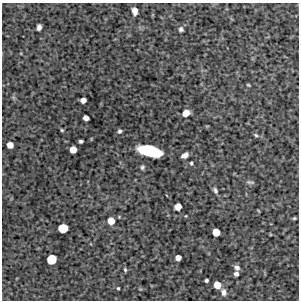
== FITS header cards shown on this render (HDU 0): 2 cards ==
NAXIS1  =                  297 /Length X axis
NAXIS2  =                  298 /Length Y axis

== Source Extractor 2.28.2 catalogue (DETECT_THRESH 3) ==
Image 297 x 298 px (HDU 0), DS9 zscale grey, 1 PNG px = 1 image px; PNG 301 x 302 px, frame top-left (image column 1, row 298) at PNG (2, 3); no overlay
Background 4510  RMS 190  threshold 561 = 3 sigma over >= 5 px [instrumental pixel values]
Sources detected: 34; all 34 listed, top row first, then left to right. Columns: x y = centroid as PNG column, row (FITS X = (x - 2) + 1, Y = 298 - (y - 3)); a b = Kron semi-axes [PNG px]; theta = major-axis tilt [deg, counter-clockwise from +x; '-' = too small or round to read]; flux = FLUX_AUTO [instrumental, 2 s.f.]
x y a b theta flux
135 10 6 5 - 8.8e+04
39 27 6 4 78 5.0e+04
181 29 6 5 - 3.1e+04
248 85 4 3 - 1.3e+04
83 100 5 4 - 7.2e+04
186 113 6 5 - 1.2e+05
86 118 5 4 - 7.4e+04
62 130 4 3 - 1.4e+04
119 131 5 4 - 2.5e+04
256 135 7 4 -28 1.9e+04
81 141 4 3 - 2.5e+04
10 145 5 5 - 1.1e+05
73 150 5 5 - 1.3e+05
150 151 18 7 -14 1.2e+06
185 155 7 4 26 5.7e+04
191 163 4 3 - 1.6e+04
142 167 5 4 - 2.3e+04
250 182 11 4 -8 2.5e+04
215 190 8 5 -59 3.1e+04
178 207 6 5 - 1.3e+05
186 216 4 3 - 9.0e+03
294 218 4 3 - 1.4e+04
111 221 6 6 - 1.5e+05
63 228 7 6 - 3.2e+05
216 232 6 5 - 1.9e+05
178 258 5 5 - 9.0e+04
52 259 7 6 - 3.8e+05
237 267 7 6 - 4.3e+04
125 270 5 3 - 1.7e+04
236 274 4 4 - 4.2e+04
206 280 4 3 - 2.3e+04
217 285 6 5 - 1.6e+05
118 288 3 3 - 1.5e+04
224 292 8 6 -75 5.2e+04